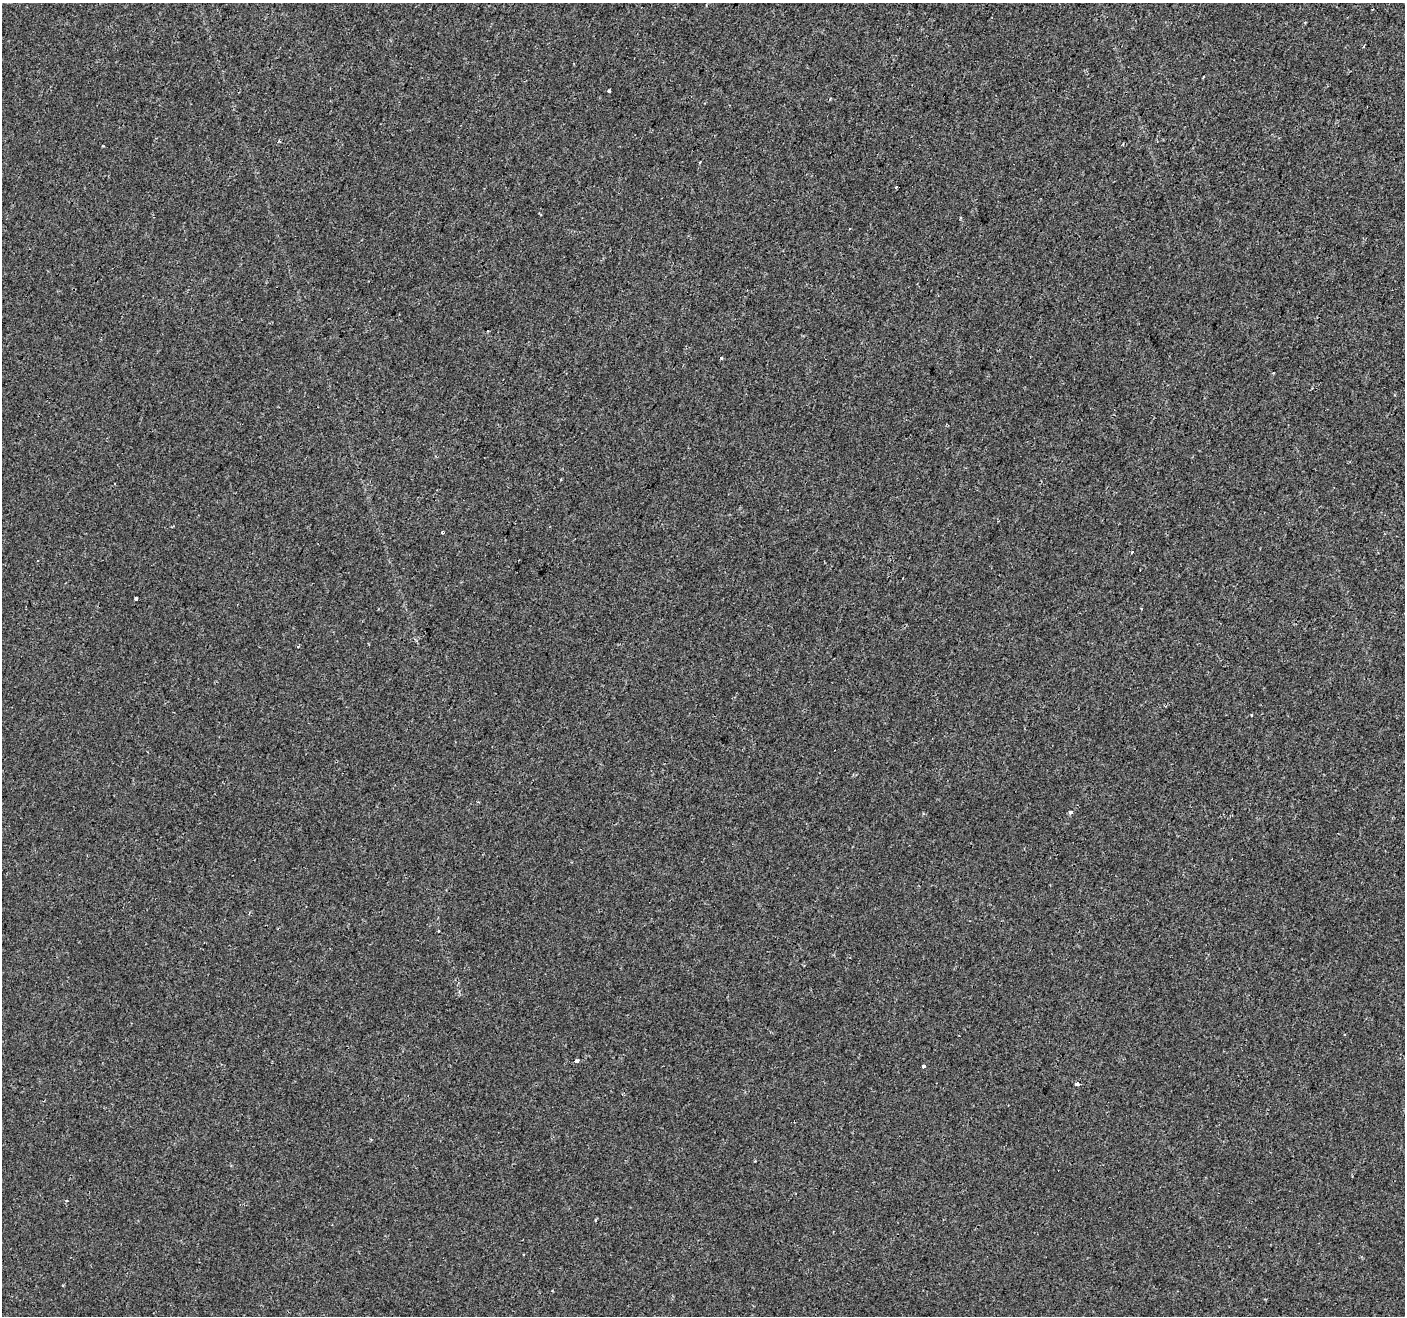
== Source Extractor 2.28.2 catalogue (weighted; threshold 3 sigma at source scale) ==
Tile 10 of 4 x 4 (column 2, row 3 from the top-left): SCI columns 1458-2860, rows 1574-2887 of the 5715 x 5844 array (HDU 1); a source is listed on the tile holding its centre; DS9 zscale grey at full resolution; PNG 1407 x 1318 px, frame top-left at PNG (2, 3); no overlay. Shown black and unused: <1% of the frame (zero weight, under 2 of 3 exposures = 3% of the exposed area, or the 3 px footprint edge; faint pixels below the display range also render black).
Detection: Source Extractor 2.28.2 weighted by HDU 2 'WHT'; one run over the whole footprint, this tile lists its part. Background 8.02e-04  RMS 0.003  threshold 0.0136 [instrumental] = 3 sigma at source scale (4.5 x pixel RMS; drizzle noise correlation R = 1.50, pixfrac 1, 0.0396/0.0396 arcsec/px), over >= 5 px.
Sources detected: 16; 2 cosmic-ray / hot-pixel residue — not listed; the other 14 listed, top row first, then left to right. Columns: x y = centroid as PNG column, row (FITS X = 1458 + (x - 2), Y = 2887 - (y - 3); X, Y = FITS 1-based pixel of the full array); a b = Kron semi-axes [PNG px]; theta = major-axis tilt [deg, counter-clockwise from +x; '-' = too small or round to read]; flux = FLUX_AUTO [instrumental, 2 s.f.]
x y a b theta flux
1203 77 3 2 - 0.23
609 91 3 3 - 1.2
850 228 3 2 - 0.2
721 358 3 3 - 0.48
442 532 3 3 - 1.4
1132 553 3 3 - 0.31
136 599 3 3 - 1.1
1141 608 3 2 - 0.32
298 646 3 3 - 0.41
1252 715 3 2 - 0.37
1071 812 3 3 - 1.7
577 1061 4 3 - 1.6
923 1066 3 3 - 1.4
1076 1084 5 3 - 0.72